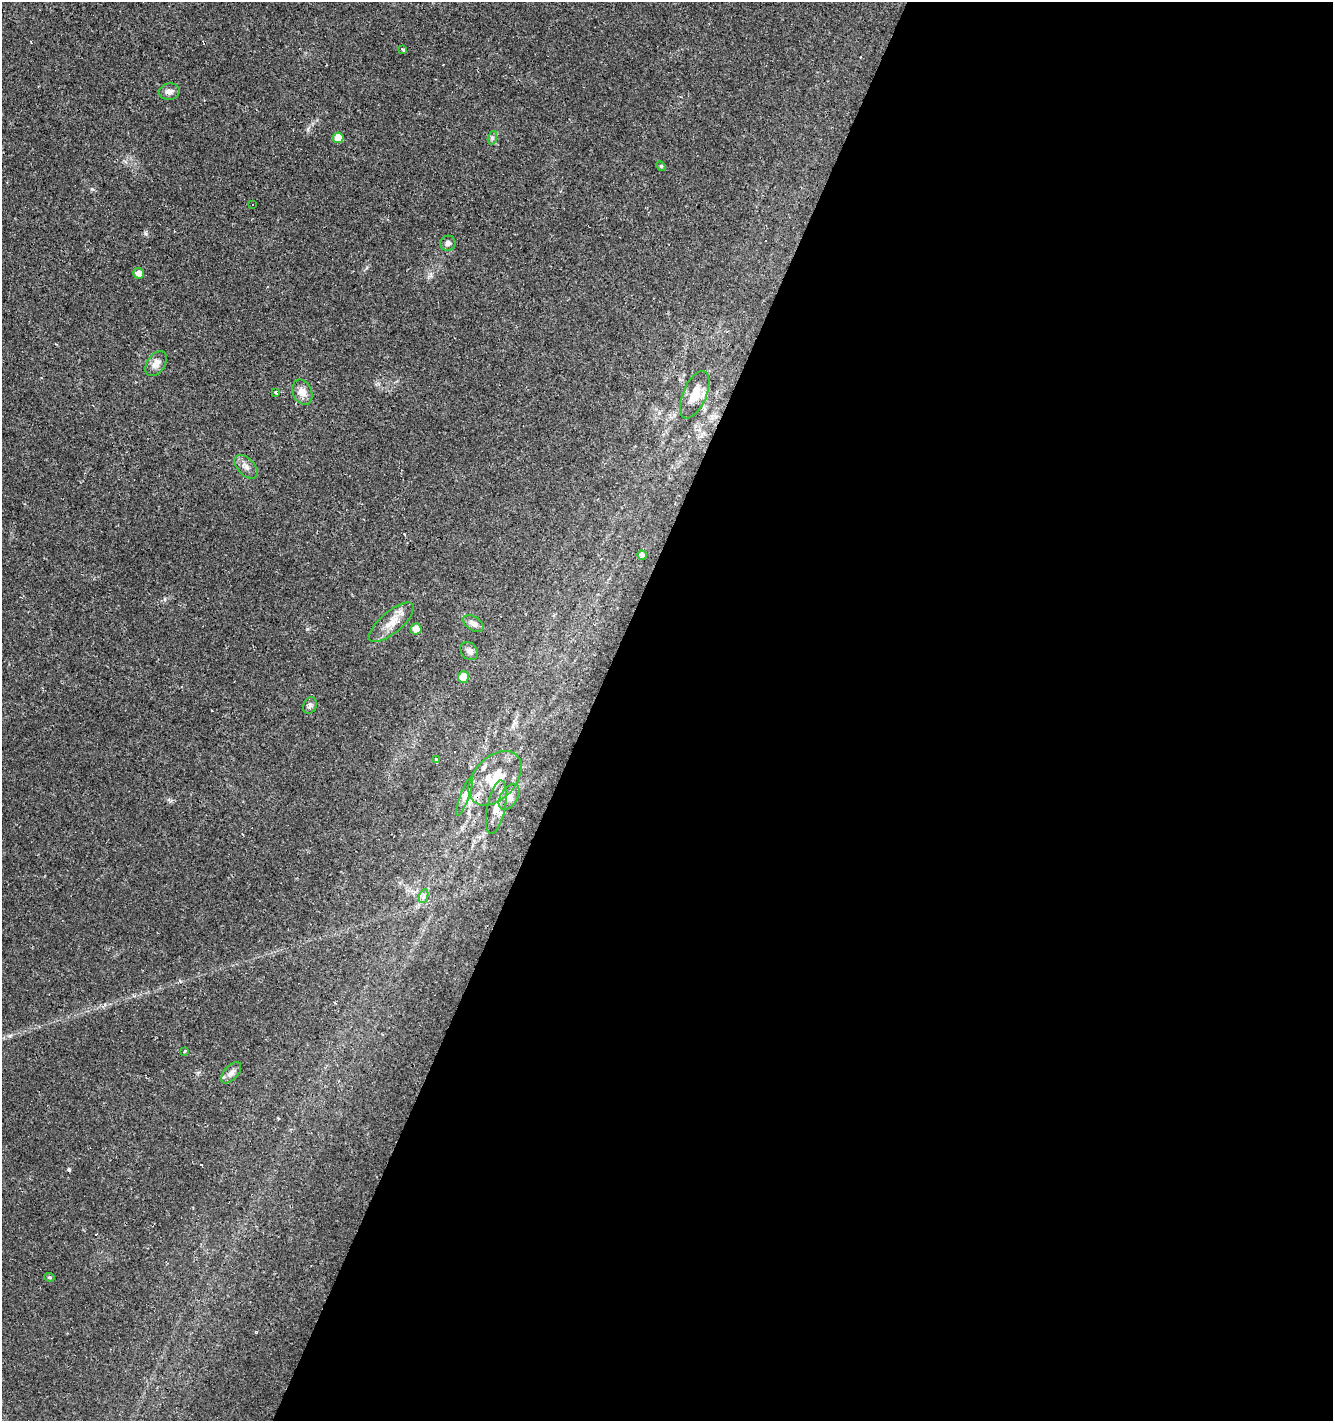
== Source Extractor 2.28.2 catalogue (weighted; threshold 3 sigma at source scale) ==
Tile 12 of 4 x 4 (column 4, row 3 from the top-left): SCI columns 4258-5588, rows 1419-2837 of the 5786 x 5675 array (HDU 1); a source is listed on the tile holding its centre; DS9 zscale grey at full resolution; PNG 1335 x 1423 px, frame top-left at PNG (2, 2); each listed source drawn as its Kron ellipse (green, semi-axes under 4 px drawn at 4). Shown black and unused: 56% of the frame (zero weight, under 2 of 3 exposures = <1% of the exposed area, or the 3 px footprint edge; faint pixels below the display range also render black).
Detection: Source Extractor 2.28.2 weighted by HDU 2 'WHT'; one run over the whole footprint, this tile lists its part. Background 0.0182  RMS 0.0035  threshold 0.0157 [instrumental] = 3 sigma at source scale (4.5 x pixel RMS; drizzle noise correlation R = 1.50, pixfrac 1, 0.0396/0.0396 arcsec/px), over >= 5 px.
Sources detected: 40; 10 cosmic-ray / hot-pixel residue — neither listed nor drawn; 1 inside a brighter listed object's ellipse — not listed separately; the other 29 listed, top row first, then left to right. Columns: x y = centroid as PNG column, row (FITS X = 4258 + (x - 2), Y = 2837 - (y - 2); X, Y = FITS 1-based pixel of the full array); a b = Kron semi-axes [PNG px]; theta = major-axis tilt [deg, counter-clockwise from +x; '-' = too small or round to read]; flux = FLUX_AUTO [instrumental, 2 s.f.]
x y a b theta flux
402 49 4 3 - 1.4
169 92 10 8 9 1.9
338 138 5 5 - 5.2
492 138 7 4 72 0.73
661 166 5 4 - 0.45
252 204 3 3 - 1.4
448 243 8 7 - 1.3
139 273 5 5 - 2
156 364 14 9 54 2.6
276 392 4 3 - 1
302 392 13 9 -68 3
695 395 25 11 67 5.1
246 467 14 8 -46 2
642 555 5 4 - 1.2
391 622 28 10 40 5.3
473 623 11 7 -32 1.7
416 629 5 5 - 2.6
469 651 10 8 -47 1.3
463 677 5 5 - 7.5
310 705 8 6 67 1
436 760 4 3 - 0.74
495 778 31 21 47 13
465 796 21 4 70 1.5
509 797 14 8 58 2.3
496 807 27 9 78 4.2
424 896 7 4 71 0.87
185 1051 3 3 - 1.4
231 1073 13 7 49 1.8
50 1277 5 4 - 0.51
Unlisted compact peaks at least as high as the median listed source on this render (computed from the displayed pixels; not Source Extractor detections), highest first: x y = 307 629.